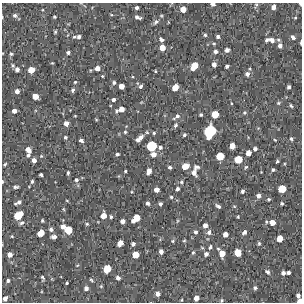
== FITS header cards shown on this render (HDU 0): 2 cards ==
NAXIS1  =                  300 / Width of image
NAXIS2  =                  300 / Height of image

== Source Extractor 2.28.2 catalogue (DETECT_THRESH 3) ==
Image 300 x 300 px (HDU 0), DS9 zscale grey, 1 PNG px = 1 image px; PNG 304 x 304 px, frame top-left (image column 1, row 300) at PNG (2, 3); no overlay
Background 2270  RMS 190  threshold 577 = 3 sigma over >= 5 px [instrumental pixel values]
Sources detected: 175; all 175 listed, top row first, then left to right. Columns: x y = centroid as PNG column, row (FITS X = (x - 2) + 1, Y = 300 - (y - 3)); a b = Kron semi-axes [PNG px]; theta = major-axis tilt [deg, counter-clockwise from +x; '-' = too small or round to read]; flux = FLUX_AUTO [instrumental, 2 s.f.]
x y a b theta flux
213 4 4 3 - 53000
300 4 3 2 - 29000
256 5 7 4 62 20000
273 7 5 4 - 54000
137 8 4 3 - 34000
183 9 5 5 - 130000
15 15 5 5 - 27000
111 15 4 3 - 11000
2 17 3 2 - 9600
54 17 3 3 - 16000
138 17 6 3 -19 42000
295 18 3 3 - 11000
156 22 9 6 44 41000
55 32 4 3 - 16000
205 35 4 4 - 22000
218 36 4 4 - 27000
74 37 5 4 - 15000
79 37 4 4 - 35000
293 37 5 3 - 40000
161 39 6 4 -40 41000
266 40 6 4 61 22000
272 40 8 6 -22 82000
301 43 5 2 - 18000
214 44 5 4 - 15000
280 46 6 6 - 57000
162 48 5 5 - 120000
227 50 5 4 - 52000
215 51 5 5 - 37000
68 52 4 3 - 30000
11 54 3 3 - 15000
52 63 3 3 - 11000
13 65 4 4 - 14000
214 65 5 4 - 58000
194 66 7 5 52 210000
227 66 4 3 - 30000
97 68 5 5 - 75000
17 69 4 4 - 45000
31 70 5 5 - 140000
155 71 4 3 - 12000
247 74 6 6 - 50000
102 76 4 3 - 12000
75 82 4 4 - 16000
114 82 5 5 - 28000
121 86 5 4 - 99000
141 86 6 4 51 31000
175 87 6 4 53 160000
289 87 4 3 - 29000
73 90 4 4 - 28000
17 91 4 4 - 52000
35 96 5 4 - 120000
113 100 5 4 - 36000
231 103 4 2 - 9900
278 103 5 4 - 16000
291 106 5 3 - 18000
122 109 5 5 - 93000
14 111 4 4 - 65000
116 111 5 4 - 22000
244 113 5 5 - 19000
215 114 5 5 - 210000
201 115 3 3 - 21000
75 116 4 3 - 9400
177 116 7 6 - 41000
96 119 5 3 - 12000
66 123 5 5 - 74000
175 125 7 5 68 32000
125 132 5 4 - 18000
210 132 10 7 68 890000
154 133 5 4 - 19000
184 135 5 4 - 25000
65 137 4 4 - 21000
139 138 10 5 41 100000
291 139 4 3 - 21000
81 140 5 4 - 40000
275 140 4 3 - 10000
151 146 7 7 - 520000
232 146 5 5 - 120000
160 147 6 5 - 36000
255 149 4 3 - 37000
28 150 6 5 - 91000
248 153 5 4 - 92000
117 154 4 3 - 25000
153 154 6 5 - 76000
28 155 5 4 - 24000
41 156 4 4 - 15000
220 156 6 6 - 270000
238 159 6 5 - 270000
34 160 4 4 - 60000
277 161 4 3 - 16000
5 164 5 3 - 18000
185 166 6 5 - 170000
170 167 5 4 - 26000
197 167 9 5 -12 33000
246 167 6 4 58 18000
273 170 4 4 - 20000
125 171 3 3 - 15000
149 171 6 4 69 80000
68 173 5 3 - 19000
194 173 9 6 -88 80000
41 175 4 3 - 29000
76 180 6 5 - 30000
2 181 5 2 - 13000
32 181 5 4 - 23000
181 182 5 4 - 22000
15 187 6 4 0 26000
177 189 5 4 - 33000
282 189 6 5 - 260000
157 190 4 4 - 77000
242 191 4 3 - 29000
258 196 5 5 - 46000
171 197 4 4 - 18000
269 199 4 4 - 18000
67 201 5 3 - 10000
19 202 7 5 39 44000
148 203 4 4 - 31000
282 203 4 4 - 20000
160 204 4 4 - 24000
218 206 6 3 -36 32000
234 206 6 3 -18 12000
63 209 4 4 - 14000
18 215 7 5 40 320000
103 216 6 5 - 100000
111 217 4 3 - 20000
238 217 3 3 - 12000
136 218 8 5 43 230000
42 221 4 3 - 16000
123 221 4 4 - 59000
177 221 6 3 71 13000
272 222 6 5 - 110000
21 223 8 5 20 29000
87 224 5 4 - 19000
205 225 5 4 - 65000
63 226 5 5 - 55000
51 229 5 5 - 36000
68 230 6 6 - 250000
195 232 5 4 - 28000
209 232 7 6 - 45000
244 232 5 4 - 46000
41 233 6 5 - 190000
225 234 4 4 - 82000
12 236 4 3 - 12000
54 237 5 4 - 51000
280 238 5 5 - 160000
184 240 4 3 - 14000
173 241 5 4 - 15000
120 243 6 5 - 78000
259 243 5 4 - 19000
133 244 4 4 - 27000
210 247 4 3 - 24000
218 249 4 3 - 14000
161 251 4 4 - 51000
193 252 5 4 - 16000
238 252 6 5 - 200000
10 254 5 5 - 66000
206 254 4 4 - 45000
222 254 5 5 - 130000
136 255 5 5 - 170000
77 265 5 3 - 11000
107 269 6 5 - 260000
267 272 6 4 -46 29000
283 273 4 4 - 40000
288 273 4 3 - 32000
43 278 5 3 - 24000
118 278 5 4 - 42000
91 280 5 3 - 17000
8 281 4 4 - 26000
67 283 3 3 - 15000
101 286 5 4 - 14000
86 288 5 5 - 41000
255 288 4 3 - 25000
157 294 4 4 - 57000
298 295 4 4 - 36000
5 298 4 4 - 53000
196 298 4 4 - 72000
222 300 4 3 - 15000
300 301 4 3 - 120000
At the frame edge (FLAGS 8, measured only in part): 6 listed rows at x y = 213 4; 300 4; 2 17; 301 43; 2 181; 300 301

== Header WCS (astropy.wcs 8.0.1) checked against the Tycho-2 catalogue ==
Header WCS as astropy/WCSLIB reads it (CRVAL/CRPIX/CD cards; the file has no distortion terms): RA---TAN/DEC--TAN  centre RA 16:24:27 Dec -49:47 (246.11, -49.78 deg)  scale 1.7 arcsec/px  FOV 8.5' x 8.5'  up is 0 deg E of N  parity normal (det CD < 0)
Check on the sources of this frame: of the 60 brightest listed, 4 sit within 2.5 arcsec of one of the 5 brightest Tycho-2 stars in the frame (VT <= 12.47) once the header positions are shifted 0.79 arcsec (0.47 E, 0.64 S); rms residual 1.24 arcsec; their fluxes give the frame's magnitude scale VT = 25.84 - 2.5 log10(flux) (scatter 0.23 mag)
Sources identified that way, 4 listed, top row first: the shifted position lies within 2.5 arcsec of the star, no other Tycho-2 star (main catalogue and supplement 1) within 5.0 arcsec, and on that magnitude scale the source's flux lands within +1.5 / -3 mag of the star's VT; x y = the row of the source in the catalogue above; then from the Tycho-2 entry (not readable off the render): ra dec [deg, ICRS J2000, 3 dp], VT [Tycho-2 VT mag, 2 dp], TYC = Tycho-2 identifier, HIP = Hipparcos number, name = IAU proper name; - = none
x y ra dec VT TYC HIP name
210 132 246.070 -49.771 10.31 8320-1535-1 - -
151 146 246.113 -49.778 11.34 8320-1805-1 - -
220 156 246.062 -49.783 12.47 8320-1864-1 - -
18 215 246.211 -49.811 12.32 8320-2003-1 - -